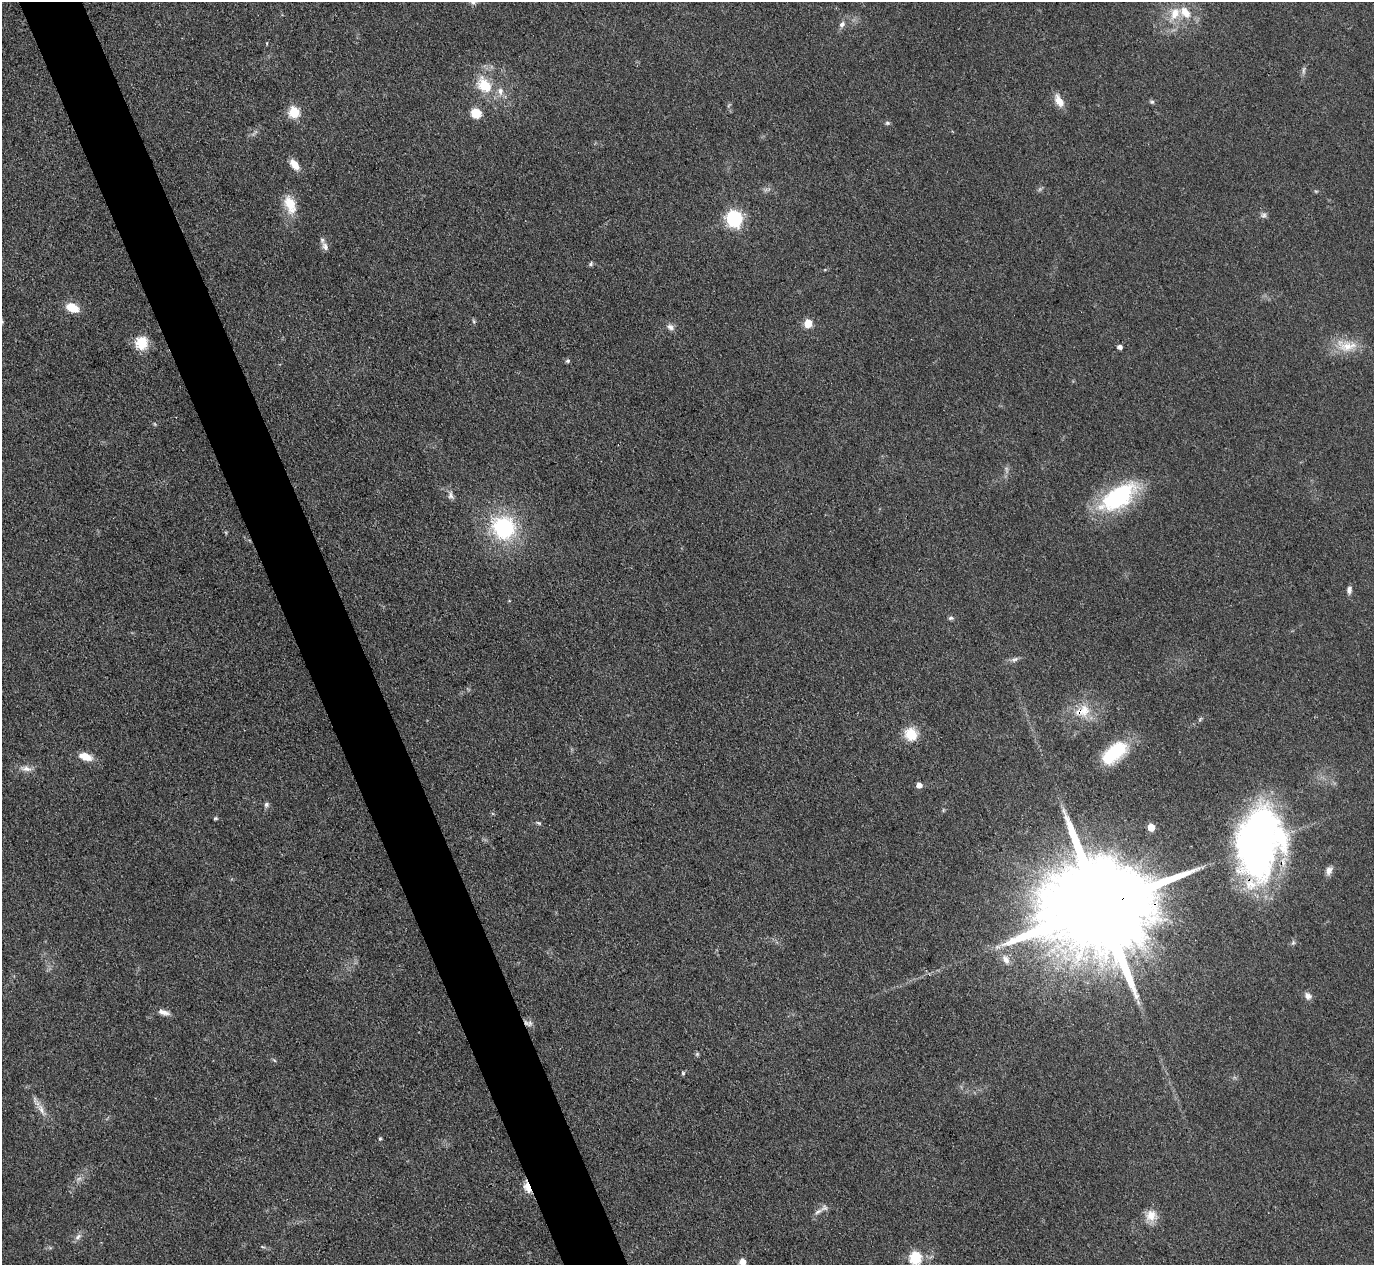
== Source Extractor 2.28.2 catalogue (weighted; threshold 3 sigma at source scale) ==
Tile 11 of 4 x 4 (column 3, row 3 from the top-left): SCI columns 2748-4119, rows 1412-2674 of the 5494 x 5480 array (HDU 1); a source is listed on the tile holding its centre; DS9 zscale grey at full resolution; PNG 1376 x 1267 px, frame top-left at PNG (2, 2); no overlay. Shown black and unused: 5% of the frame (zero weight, under 3 of 4 exposures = <1% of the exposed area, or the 3 px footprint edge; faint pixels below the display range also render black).
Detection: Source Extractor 2.28.2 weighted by HDU 2 'WHT'; one run over the whole footprint, this tile lists its part. Background 0.0878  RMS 0.0065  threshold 0.0293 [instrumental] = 3 sigma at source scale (4.5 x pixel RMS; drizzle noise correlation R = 1.50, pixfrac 1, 0.05/0.05 arcsec/px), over >= 5 px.
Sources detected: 69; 3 too faint to see at this stretch — not listed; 4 inside a brighter listed object's ellipse — not listed separately; the other 62 listed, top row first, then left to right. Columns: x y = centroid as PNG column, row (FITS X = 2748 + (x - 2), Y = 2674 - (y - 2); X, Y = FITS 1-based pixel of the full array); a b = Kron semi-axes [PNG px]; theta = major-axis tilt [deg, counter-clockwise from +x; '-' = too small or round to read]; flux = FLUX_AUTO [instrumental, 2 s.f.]
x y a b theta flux
472 2 15 6 -35 3
1175 13 19 13 65 13
842 24 9 7 57 2.8
1304 70 11 4 85 1.7
484 85 21 15 -52 20
1059 101 15 8 -62 7.9
1152 102 7 5 -13 1.2
294 112 6 5 - 54
476 113 10 9 - 11
887 123 6 6 - 1.4
294 165 14 8 -50 7.1
290 205 26 14 -70 14
1264 215 8 7 - 2
734 218 7 6 - 180
325 246 11 8 -68 3.4
591 264 7 5 53 1.2
72 308 14 9 -22 12
473 321 6 4 -70 0.98
808 323 5 5 - 22
671 327 10 7 -34 3
142 342 15 13 79 15
1347 346 30 13 7 15
1120 347 5 4 - 2.9
568 361 6 5 - 1.2
451 495 11 7 -89 2.7
1118 497 48 23 34 68
504 528 25 24 - 64
1349 590 9 6 87 2.5
509 601 4 3 - 0.47
951 618 8 5 9 1.4
1015 659 9 6 22 2.2
1084 710 20 14 83 12
1200 719 7 4 47 1.1
911 734 14 13 - 15
1114 753 32 16 41 35
85 757 17 9 -19 8.1
26 769 16 7 -9 4.4
919 785 5 5 - 5.1
266 804 7 6 - 1.7
215 818 5 4 - 0.95
539 823 8 4 -27 1.1
1151 827 5 5 - 16
1258 842 64 34 83 320
1329 870 11 7 77 3.6
1099 907 42 22 18 27000
1293 943 7 5 68 1.4
1006 959 14 9 -62 5.6
1308 996 10 8 -48 3.3
1138 1002 7 4 -72 1.6
163 1012 16 7 -18 4.2
530 1023 10 7 58 2.7
697 1054 7 4 45 1
274 1060 6 4 -43 0.86
683 1073 5 4 - 0.99
41 1109 24 6 -61 6.1
380 1139 5 4 - 0.96
528 1187 8 4 -69 41
818 1211 13 6 33 3.1
1151 1215 15 15 - 8.8
78 1237 10 6 39 2.7
915 1258 6 6 - 67
743 1262 7 6 - 5.8
Overlapping masked pixels (flux is a lower limit): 3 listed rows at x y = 1258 842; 1099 907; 528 1187
Isophote crosses this tile's border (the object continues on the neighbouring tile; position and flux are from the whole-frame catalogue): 3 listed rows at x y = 472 2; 915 1258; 743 1262